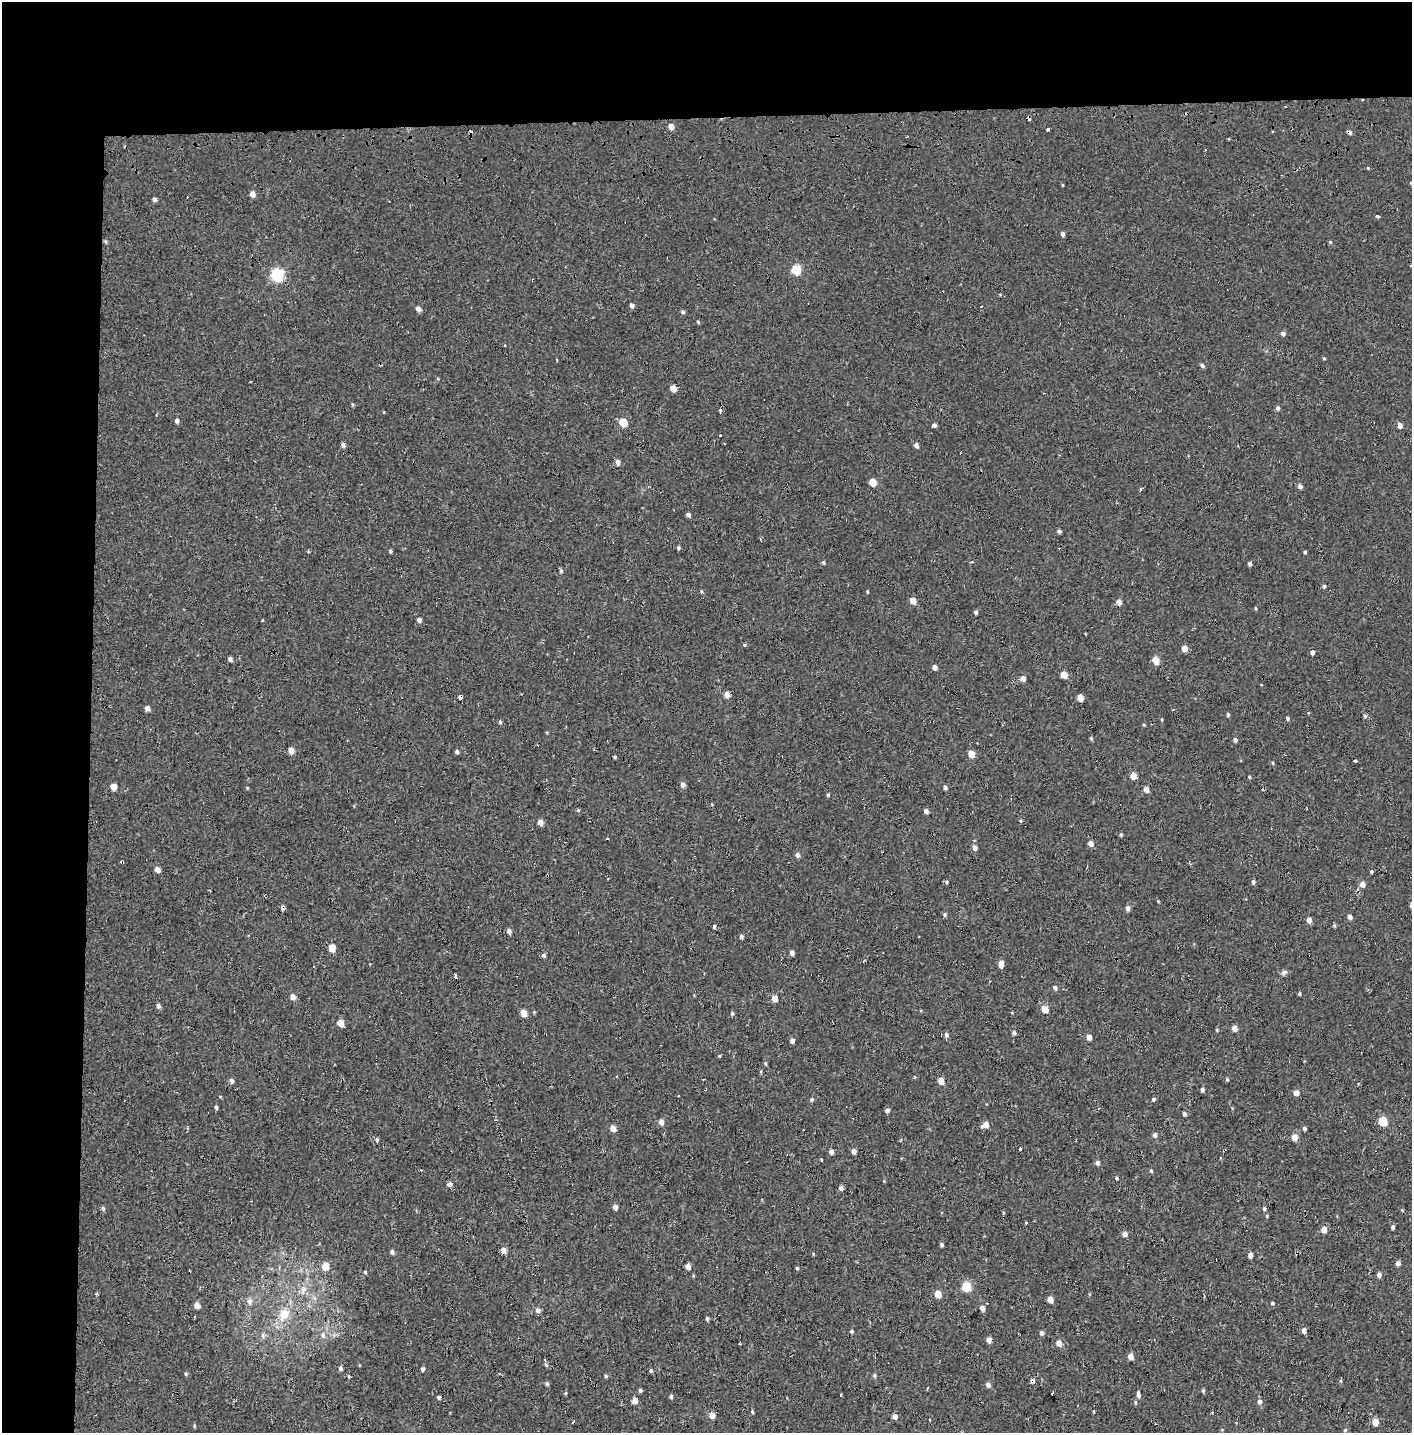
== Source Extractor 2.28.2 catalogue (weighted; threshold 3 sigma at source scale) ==
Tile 1 of 3 x 3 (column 1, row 1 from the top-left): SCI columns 15-1424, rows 3024-4454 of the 4245 x 4554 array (HDU 1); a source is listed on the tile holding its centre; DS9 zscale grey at full resolution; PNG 1414 x 1435 px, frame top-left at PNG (2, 2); no overlay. Shown black and unused: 14% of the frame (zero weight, under 2 of 3 exposures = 3% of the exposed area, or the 3 px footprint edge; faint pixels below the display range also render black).
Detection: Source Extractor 2.28.2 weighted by HDU 2 'WHT'; one run over the whole footprint, this tile lists its part. Background 0.00104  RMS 0.0035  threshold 0.0158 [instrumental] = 3 sigma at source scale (4.5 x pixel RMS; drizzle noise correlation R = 1.50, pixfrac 1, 0.0396/0.0396 arcsec/px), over >= 5 px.
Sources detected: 237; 11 cosmic-ray / hot-pixel residue — not listed; the other 226 listed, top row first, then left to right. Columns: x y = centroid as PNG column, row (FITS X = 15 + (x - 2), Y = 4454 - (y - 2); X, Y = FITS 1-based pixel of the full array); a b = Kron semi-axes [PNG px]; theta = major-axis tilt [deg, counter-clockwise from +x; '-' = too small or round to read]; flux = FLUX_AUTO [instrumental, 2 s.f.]
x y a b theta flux
1285 106 3 2 - 0.39
671 127 5 4 - 2.9
1048 129 3 3 - 1
1350 132 5 4 - 1.1
1368 168 4 3 - 0.33
1063 185 5 3 - 0.26
252 194 5 4 - 2.2
154 199 4 4 - 1.2
1377 216 3 3 - 1.7
1062 234 4 4 - 1.1
1330 242 4 4 - 0.39
796 270 6 5 - 18
277 275 6 6 - 49
632 305 5 5 - 1.1
418 309 5 4 - 1.8
683 312 5 4 - 0.7
698 322 4 4 - 0.48
1283 333 5 4 - 1
1324 358 4 4 - 0.32
1202 366 5 5 - 0.78
673 388 5 4 - 3.8
352 404 5 3 - 0.37
1277 408 5 4 - 0.9
177 421 5 4 - 1
623 422 5 5 - 9.5
934 425 4 4 - 0.9
1399 425 4 4 - 2.4
343 445 4 4 - 1.2
916 445 5 4 - 1.3
617 462 5 4 - 1.5
873 482 5 5 - 5.9
1300 486 5 4 - 1.2
1141 489 3 3 - 1.5
688 515 4 4 - 1.1
1059 531 5 4 - 0.68
678 548 4 4 - 0.68
390 551 4 3 - 0.58
1305 552 3 3 - 0.53
972 562 4 3 - 0.34
823 563 5 4 - 0.47
1250 564 4 4 - 0.94
561 571 5 5 - 0.5
1324 586 4 4 - 0.65
867 592 5 3 - 0.31
913 601 5 4 - 3.7
1119 602 5 5 - 2.2
1256 608 5 2 - 0.36
976 612 4 4 - 0.7
419 620 4 4 - 1.5
744 645 4 3 - 0.32
1185 648 5 4 - 3
1312 652 4 4 - 1.1
230 659 5 4 - 1
1156 661 5 4 - 5.6
935 667 4 4 - 1.7
1064 675 5 4 - 4.2
1023 679 5 4 - 2.1
727 695 5 4 - 2.7
460 697 4 3 - 100
1080 698 5 4 - 4.3
147 708 5 4 - 1.6
1309 713 3 3 - 1.3
1228 715 5 4 - 0.57
1365 716 4 4 - 0.63
1287 718 4 4 - 0.69
1162 719 5 3 - 0.31
500 722 4 3 - 0.67
1091 738 5 4 - 0.47
1235 740 4 4 - 1.1
291 751 5 4 - 3.5
457 752 5 4 - 0.72
971 754 5 4 - 4.7
615 757 4 3 - 0.43
1355 761 3 3 - 3
1273 763 5 3 - 0.33
1133 776 4 4 - 4.7
1249 777 4 3 - 0.43
683 785 5 4 - 1.5
113 787 5 4 - 3.5
945 787 4 4 - 0.87
1146 789 5 4 - 2.2
828 795 4 4 - 0.43
578 810 4 4 - 0.39
926 811 4 4 - 1.5
1020 820 4 4 - 0.4
540 822 5 4 - 2.5
1121 834 5 4 - 0.51
607 838 3 3 - 1.2
1091 843 4 4 - 2.5
974 848 5 5 - 1.7
797 855 6 5 - 1.1
122 862 4 3 - 1
157 869 5 4 - 2.4
1371 872 4 3 - 0.52
946 882 5 4 - 0.49
1253 882 5 4 - 0.73
1362 884 5 5 - 2.4
1158 901 4 3 - 0.25
1128 908 5 5 - 1.3
945 915 5 5 - 0.6
1350 917 4 4 - 1.7
1309 920 5 4 - 2.2
1334 925 5 4 - 0.43
714 926 5 4 - 0.52
509 931 5 4 - 1.5
741 937 4 4 - 1.1
332 948 5 4 - 6.4
792 953 5 4 - 1.2
543 955 5 5 - 0.88
864 961 3 2 - 0.36
1001 964 7 4 -89 3
1284 972 8 6 25 0.87
455 976 4 3 - 1.5
1055 988 5 4 - 0.98
1299 994 3 3 - 0.48
293 997 5 5 - 2.4
775 998 5 4 - 3.9
158 1006 5 4 - 1.1
1045 1009 5 4 - 5.4
524 1013 5 4 - 4
732 1013 5 4 - 0.47
1012 1013 4 3 - 0.27
341 1023 5 4 - 4.5
1234 1028 4 4 - 3.3
1217 1030 5 3 - 0.34
1014 1033 4 4 - 0.89
946 1035 7 6 - 1.1
1089 1037 4 4 - 2.7
792 1040 5 4 - 1
765 1063 5 4 - 0.39
761 1072 5 3 - 0.37
915 1077 3 3 - 1.2
1227 1079 5 4 - 0.51
232 1081 5 5 - 1
941 1081 4 4 - 4.4
1202 1090 5 4 - 0.76
1296 1093 4 4 - 2.9
812 1099 5 5 - 0.68
1153 1099 4 4 - 0.55
216 1107 4 3 - 0.71
887 1110 4 4 - 1.2
1184 1114 4 4 - 1
1383 1121 5 5 - 16
661 1122 5 4 - 2.2
985 1125 6 5 - 2.9
613 1128 5 4 - 3.1
1304 1128 4 4 - 0.77
1155 1135 5 5 - 1.1
1294 1137 5 4 - 4.4
377 1140 5 4 - 0.7
1020 1149 3 3 - 7
854 1151 5 4 - 1.7
831 1152 4 4 - 1.6
821 1160 3 2 - 0.44
1097 1163 5 5 - 1.2
1151 1171 5 4 - 0.4
450 1184 5 4 - 1.4
841 1188 4 4 - 1.4
615 1207 5 4 - 1.7
103 1208 6 5 - 0.65
1264 1209 5 4 - 0.63
1402 1210 6 3 -46 0.38
1267 1216 4 3 - 0.36
1026 1223 3 3 - 1.5
1393 1227 4 4 - 0.74
1324 1230 5 4 - 3.1
1125 1234 5 4 - 1.7
941 1245 4 3 - 0.66
503 1250 4 4 - 2.6
392 1252 5 4 - 0.99
1250 1255 4 4 - 1.8
857 1262 3 2 - 0.27
1398 1263 4 4 - 1.5
325 1266 5 5 - 5.2
688 1266 4 4 - 2.5
797 1268 4 4 - 0.41
365 1272 4 4 - 0.49
1379 1275 5 4 - 1.4
966 1287 5 5 - 19
303 1289 9 6 49 1.6
938 1294 5 4 - 4.6
1050 1299 5 4 - 2.9
249 1302 9 7 -49 1.3
1272 1303 3 3 - 0.54
197 1305 5 5 - 2.4
982 1308 5 4 - 2
538 1310 5 5 - 1.4
284 1314 17 12 66 6.1
707 1319 4 4 - 0.71
851 1331 4 4 - 0.53
1304 1331 5 4 - 2
1042 1333 4 4 - 1.1
323 1335 8 6 -72 1.2
989 1340 5 4 - 1.9
1059 1343 5 4 - 3
1131 1356 5 4 - 3
546 1365 6 4 -45 0.52
341 1368 5 4 - 0.96
423 1369 4 4 - 0.86
651 1371 4 4 - 0.64
186 1374 5 4 - 0.41
874 1375 5 5 - 0.59
349 1376 5 4 - 0.37
606 1376 5 4 - 0.52
1032 1381 4 4 - 1.2
1340 1381 5 4 - 0.43
547 1384 5 4 - 0.57
988 1385 5 5 - 1.2
640 1390 4 4 - 0.84
1203 1390 5 4 - 0.51
565 1393 4 3 - 0.43
1052 1393 3 3 - 1.2
1138 1394 8 4 -84 1
841 1395 3 2 - 0.33
439 1397 4 4 - 0.6
671 1397 4 4 - 0.68
635 1400 5 4 - 2.4
1260 1401 6 6 - 1.1
1135 1402 5 3 - 0.37
752 1412 5 4 - 0.4
712 1415 5 4 - 3.3
895 1416 4 4 - 2.3
574 1422 3 3 - 3.4
1375 1422 5 4 - 4.7
194 1426 5 3 - 0.36
1345 1430 5 5 - 0.54
Overlapping masked pixels (flux is a lower limit): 4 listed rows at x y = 1350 132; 460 697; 122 862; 1032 1381